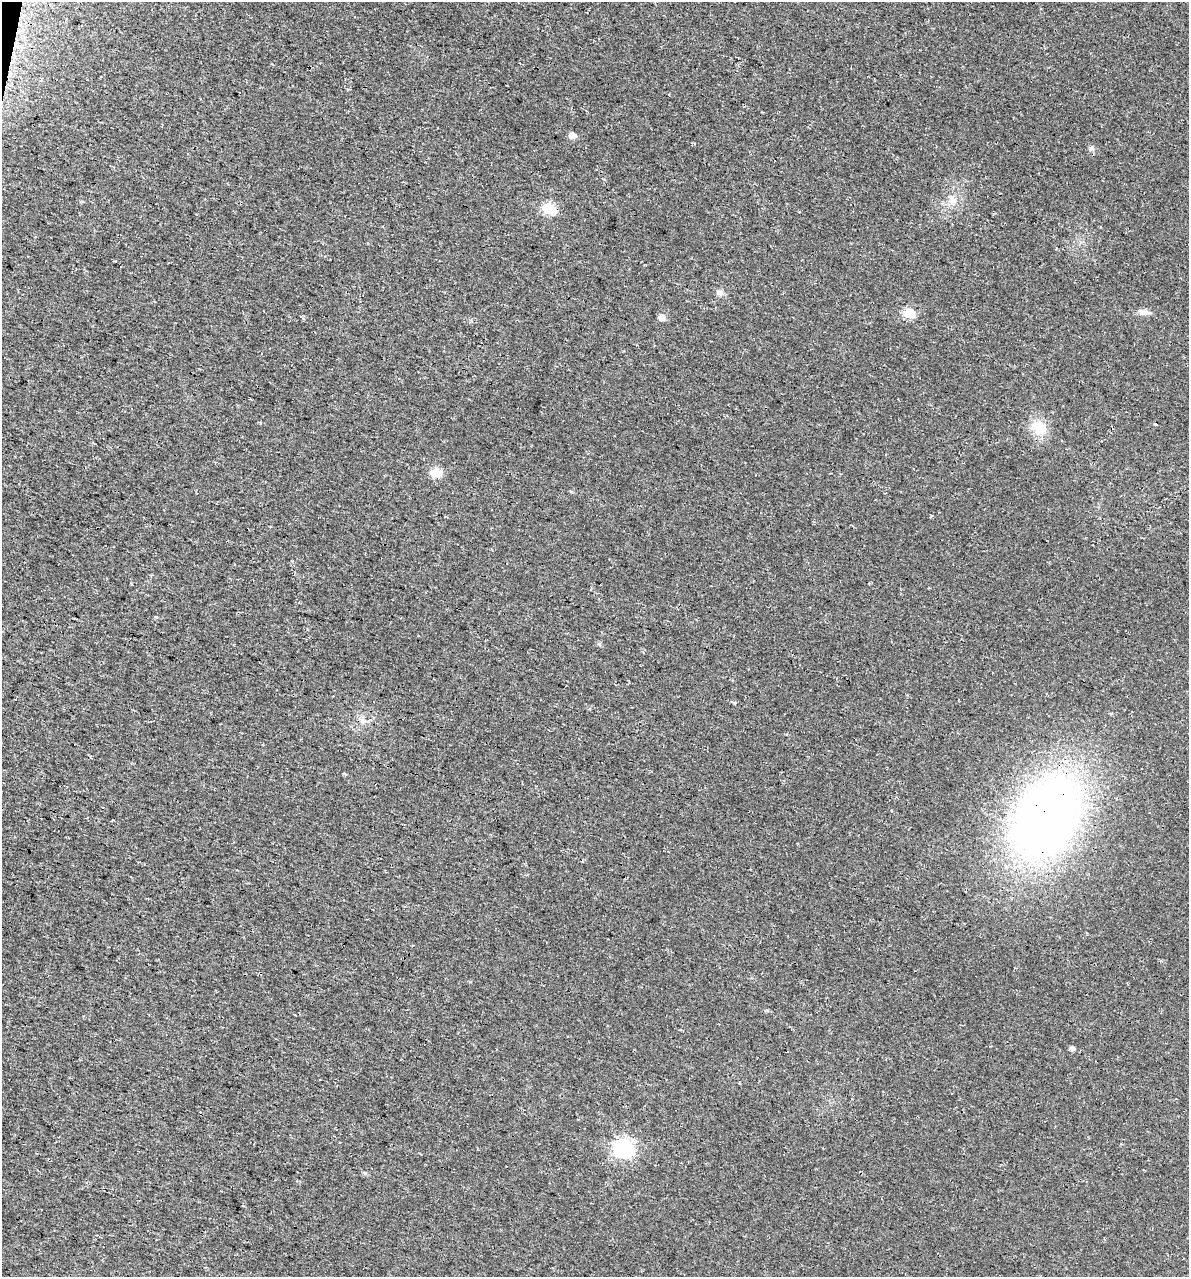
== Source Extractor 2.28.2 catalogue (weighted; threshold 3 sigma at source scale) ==
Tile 11 of 4 x 4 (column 3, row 3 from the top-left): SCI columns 2713-3899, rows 1291-2565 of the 5364 x 5141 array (HDU 1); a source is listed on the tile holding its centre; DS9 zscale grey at full resolution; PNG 1191 x 1279 px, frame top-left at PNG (2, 2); no overlay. Shown black and unused: <1% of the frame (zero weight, under 3 of 4 exposures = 5% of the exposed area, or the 3 px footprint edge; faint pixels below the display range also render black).
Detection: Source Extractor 2.28.2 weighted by HDU 2 'WHT'; one run over the whole footprint, this tile lists its part. Background 0.0117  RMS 0.0071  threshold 0.0319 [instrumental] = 3 sigma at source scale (4.5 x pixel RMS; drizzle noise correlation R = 1.50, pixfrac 1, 0.0396/0.0396 arcsec/px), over >= 5 px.
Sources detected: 19; all 19 listed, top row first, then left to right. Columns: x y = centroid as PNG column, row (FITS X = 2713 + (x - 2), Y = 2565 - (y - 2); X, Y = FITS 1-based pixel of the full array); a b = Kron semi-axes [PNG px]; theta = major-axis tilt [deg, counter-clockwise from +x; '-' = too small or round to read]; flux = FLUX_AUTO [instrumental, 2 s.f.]
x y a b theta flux
572 135 6 5 - 5.4
1091 148 7 5 0 1.7
953 200 12 10 24 5.7
549 209 6 6 - 58
720 292 9 8 - 2.9
1144 312 13 8 -7 4.2
910 313 6 6 - 39
662 317 6 5 - 6.4
1155 423 3 3 - 4.8
1039 427 18 15 -62 16
435 473 14 10 4 7.8
156 617 5 3 - 0.68
599 644 6 5 - 1.1
363 721 7 4 0 1.8
1047 817 74 50 60 570
767 1010 6 4 6 1
1072 1048 4 4 - 3
624 1148 8 7 - 280
365 1173 6 5 - 1.2
Overlapping masked pixels (flux is a lower limit): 1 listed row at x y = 1047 817